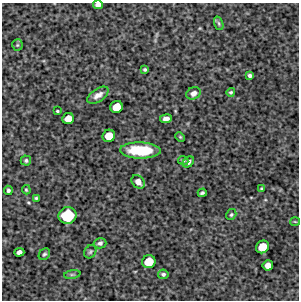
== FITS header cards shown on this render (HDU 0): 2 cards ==
NAXIS1  =                  297 /Length X axis
NAXIS2  =                  298 /Length Y axis

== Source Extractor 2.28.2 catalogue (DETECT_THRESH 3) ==
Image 297 x 298 px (HDU 0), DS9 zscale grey, 1 PNG px = 1 image px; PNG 301 x 302 px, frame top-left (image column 1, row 298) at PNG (2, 3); each listed source drawn as its Kron ellipse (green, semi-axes under 4 px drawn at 4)
Background 5660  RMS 250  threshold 754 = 3 sigma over >= 5 px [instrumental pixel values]
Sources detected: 36; all 36 listed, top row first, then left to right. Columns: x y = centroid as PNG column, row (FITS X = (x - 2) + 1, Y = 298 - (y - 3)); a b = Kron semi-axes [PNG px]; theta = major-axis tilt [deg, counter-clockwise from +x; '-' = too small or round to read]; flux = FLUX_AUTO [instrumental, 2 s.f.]
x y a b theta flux
98 5 5 4 - 85000
219 23 7 4 -71 24000
17 45 5 5 - 26000
145 69 4 3 - 29000
250 76 4 3 - 43000
231 92 4 4 - 25000
193 93 7 6 - 86000
98 95 12 6 33 100000
116 107 6 6 - 270000
57 111 3 2 - 19000
68 119 6 5 - 200000
166 119 6 4 10 84000
109 136 6 6 - 260000
180 137 5 4 - 20000
140 150 20 8 -1 770000
26 160 5 5 - 33000
183 160 5 4 - 25000
188 162 6 4 41 50000
138 182 7 6 - 120000
262 188 4 3 - 24000
8 190 4 4 - 40000
26 190 4 3 - 19000
202 193 4 3 - 31000
36 198 4 3 - 24000
231 215 6 4 58 28000
67 216 9 8 - 800000
295 222 5 3 - 16000
100 243 6 5 - 49000
262 247 7 6 - 300000
19 252 5 4 - 77000
90 252 7 5 58 34000
44 254 6 5 - 31000
149 262 7 6 - 360000
268 265 5 5 - 130000
72 274 8 4 8 27000
163 274 5 4 - 36000
At the frame edge (FLAGS 8, measured only in part): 1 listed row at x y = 98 5